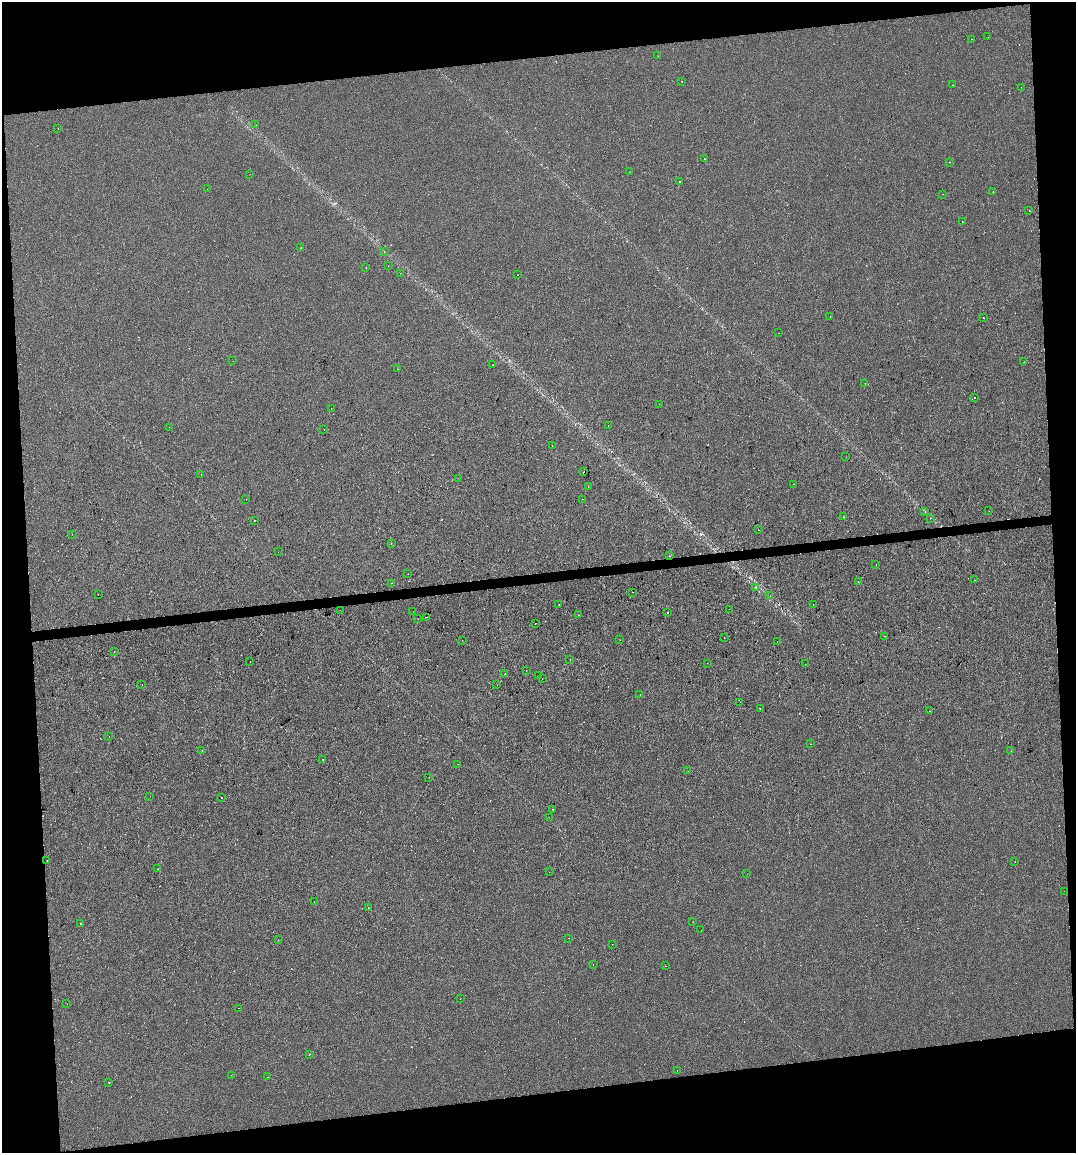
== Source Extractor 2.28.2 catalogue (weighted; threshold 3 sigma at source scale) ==
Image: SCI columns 10-4303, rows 1-4601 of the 4355 x 4601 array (HDU 1 of 3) = the unmasked area's bounding box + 8 px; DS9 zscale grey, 4 x 4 block average (1 PNG px = mean of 4 x 4 image px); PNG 1078 x 1155 px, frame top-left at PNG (2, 2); each listed source drawn as its Kron ellipse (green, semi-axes under 4 px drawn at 4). Shown black and unused: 15% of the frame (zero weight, under 2 of 3 exposures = <1% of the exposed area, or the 3 px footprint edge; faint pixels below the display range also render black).
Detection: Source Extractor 2.28.2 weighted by HDU 2 'WHT'. Background 3.87e-04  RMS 0.0042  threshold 0.0191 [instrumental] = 3 sigma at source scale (4.5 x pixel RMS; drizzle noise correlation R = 1.50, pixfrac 1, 0.0396/0.0396 arcsec/px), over >= 5 px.
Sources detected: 155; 1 too faint to see at this stretch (4 x 4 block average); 18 cosmic-ray / hot-pixel residue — neither listed nor drawn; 4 coinciding with a brighter row at this scale — not listed separately; the other 132 listed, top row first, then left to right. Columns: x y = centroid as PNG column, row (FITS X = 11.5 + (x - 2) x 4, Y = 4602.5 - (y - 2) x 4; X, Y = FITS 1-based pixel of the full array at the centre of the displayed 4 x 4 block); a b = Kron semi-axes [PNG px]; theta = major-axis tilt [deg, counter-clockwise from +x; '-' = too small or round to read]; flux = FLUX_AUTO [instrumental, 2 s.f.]
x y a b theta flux
988 37 2 2 - 0.62
972 39 2 2 - 0.46
658 56 2 2 - 0.56
682 81 2 2 - 1.9
953 85 2 2 - 0.76
1021 87 2 2 - 0.39
256 125 2 2 - 0.99
58 128 2 2 - 0.38
704 159 2 2 - 2.2
950 162 2 2 - 0.52
629 172 2 2 - 0.58
250 174 2 2 - 0.4
680 181 2 2 - 2.7
207 189 2 2 - 0.47
993 192 2 2 - 3
943 194 2 2 - 0.34
1029 210 2 2 - 2.3
962 222 2 2 - 2.2
300 248 2 2 - 1.1
384 252 2 2 - 0.53
388 266 2 2 - 1.5
366 268 2 2 - 0.71
400 273 2 2 - 0.58
517 275 2 2 - 0.65
830 317 2 2 - 1.2
983 318 2 2 - 0.85
778 333 2 2 - 0.37
233 361 2 2 - 0.33
1024 362 2 2 - 1.1
493 365 2 2 - 1
398 369 2 2 - 0.98
865 383 2 2 - 0.9
974 398 2 2 - 0.85
659 404 2 2 - 0.64
331 408 2 2 - 1.3
608 425 2 2 - 0.86
169 427 2 2 - 0.41
324 429 2 2 - 1.1
552 446 2 2 - 0.72
846 457 2 2 - 1.7
584 471 2 2 - 6.6
201 475 2 2 - 0.79
458 478 2 2 - 0.28
794 484 2 2 - 0.54
588 486 2 2 - 2.2
246 499 2 2 - 0.68
582 499 2 2 - 3.7
925 511 2 2 - 0.72
989 511 2 2 - 0.43
844 517 2 2 - 3.7
931 518 2 2 - 5
254 521 2 2 - 0.91
758 530 2 2 - 2.2
72 534 2 2 - 0.4
391 544 2 2 - 3.1
278 552 2 2 - 2.1
669 556 2 2 - 1.6
876 565 2 2 - 0.68
408 574 2 2 - 1.5
974 580 2 2 - 1.1
858 582 2 2 - 0.88
392 583 2 2 - 2.6
756 587 2 2 - 0.69
633 592 2 2 - 0.8
98 594 2 2 - 0.43
770 596 2 2 - 0.61
559 604 2 2 - 0.83
813 604 2 2 - 1.9
729 609 2 2 - 0.69
340 610 2 2 - 0.41
413 611 2 2 - 0.63
667 612 2 2 - 1.5
578 615 2 2 - 0.96
427 617 2 2 - 3.7
418 619 2 2 - 0.77
536 623 2 2 - 0.83
885 636 2 2 - 0.32
724 638 2 2 - 1.2
620 640 2 2 - 0.56
462 641 2 2 - 0.6
777 642 2 2 - 0.85
114 652 2 2 - 0.78
570 659 2 2 - 0.4
250 661 2 2 - 0.73
707 663 2 2 - 0.6
805 664 2 2 - 0.86
526 670 2 2 - 0.34
504 674 2 2 - 1.3
538 676 2 2 - 0.43
542 679 2 2 - 0.51
142 684 2 2 - 0.77
497 685 2 2 - 1.1
640 695 2 2 - 0.95
740 702 2 2 - 0.49
760 708 2 2 - 3
930 711 2 2 - 1.5
109 737 2 2 - 0.47
810 744 2 2 - 0.65
202 750 2 2 - 0.72
1011 751 2 2 - 0.75
323 759 2 2 - 0.93
458 764 2 2 - 0.42
688 771 2 2 - 0.55
429 777 2 2 - 0.43
150 796 2 2 - 0.83
222 798 2 2 - 4.5
552 809 2 2 - 0.47
549 817 2 2 - 0.44
47 861 2 2 - 1.4
1015 862 2 2 - 0.37
157 869 2 2 - 0.65
549 872 2 2 - 0.37
747 874 2 2 - 0.94
1064 891 2 2 - 0.92
314 902 2 2 - 0.75
368 908 2 2 - 0.82
693 922 2 2 - 0.74
80 923 2 2 - 2.8
701 930 2 2 - 0.73
569 938 2 2 - 1.1
278 940 2 2 - 4.4
612 944 2 2 - 1.1
593 965 2 2 - 0.55
665 966 2 2 - 2.7
460 999 2 2 - 0.37
67 1004 2 2 - 0.39
239 1008 2 2 - 0.58
309 1054 2 2 - 3.1
677 1070 2 2 - 0.42
231 1075 2 2 - 0.48
268 1077 2 2 - 1.5
109 1082 2 2 - 0.86
Diffuse or blended objects may show on this block-average render without a row.